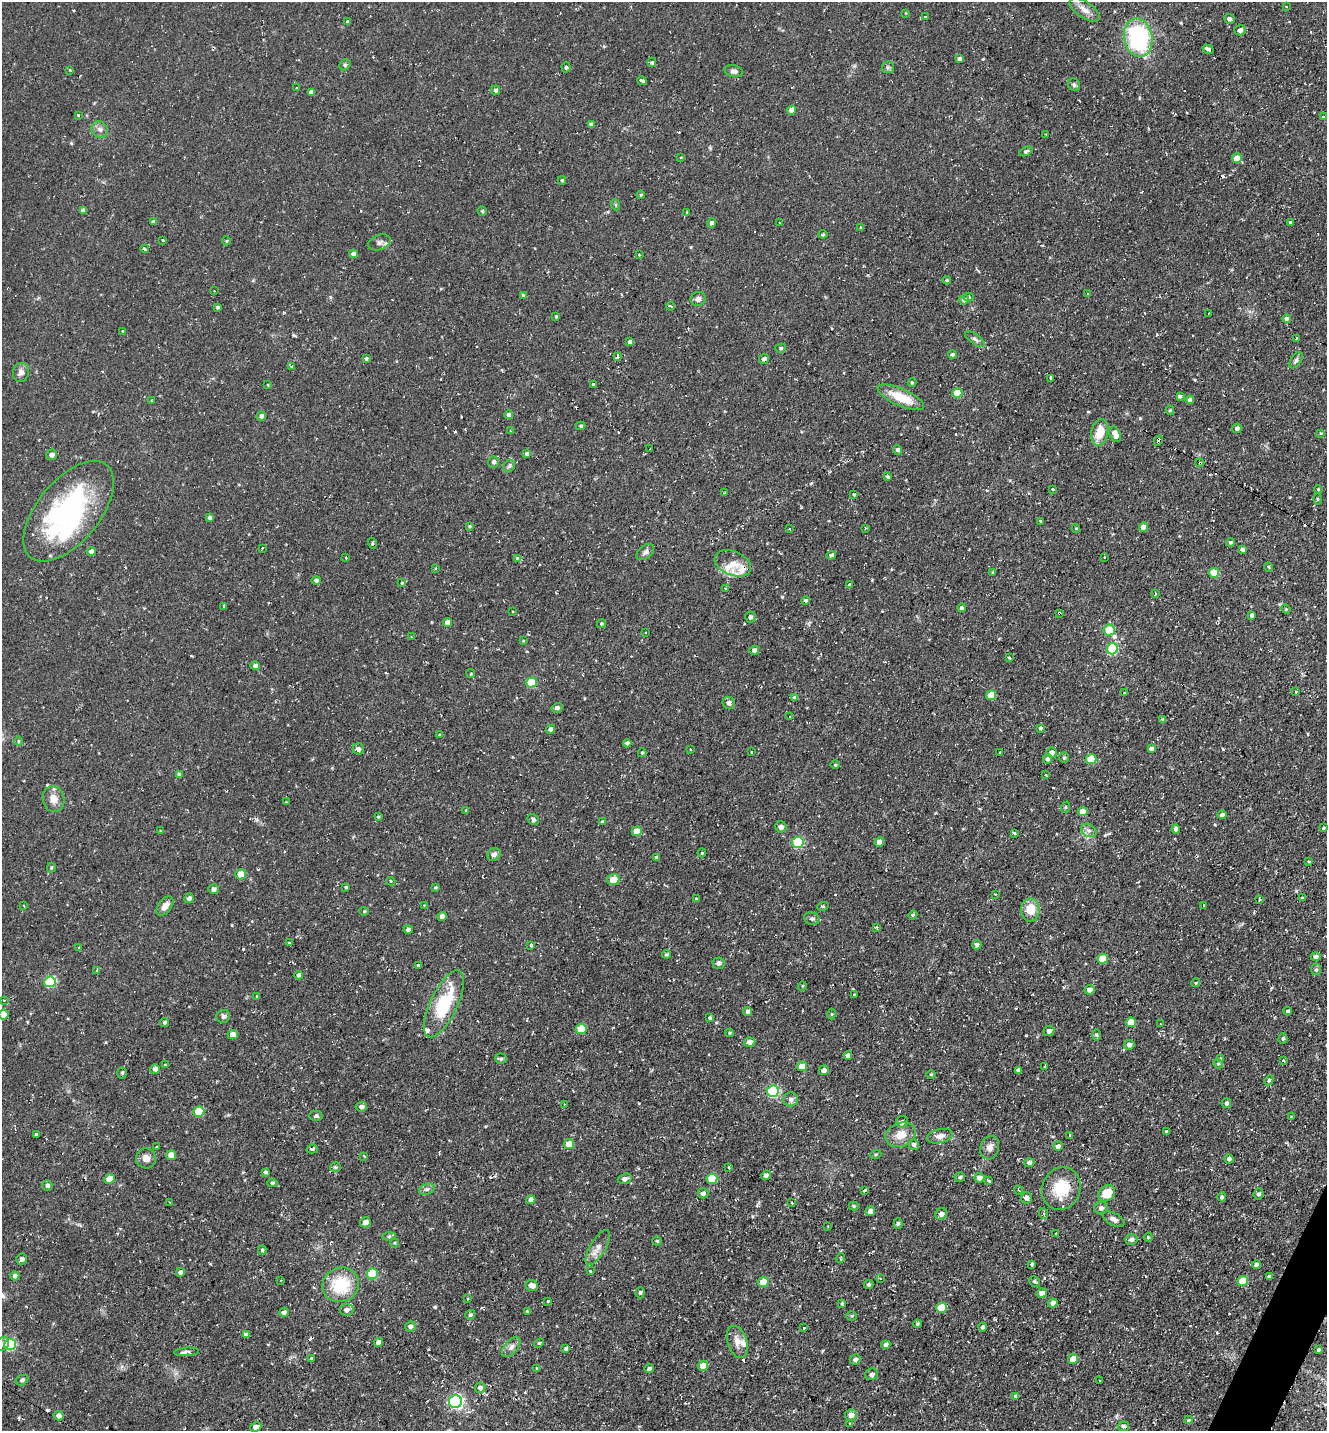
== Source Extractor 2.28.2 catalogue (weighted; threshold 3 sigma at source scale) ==
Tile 6 of 4 x 4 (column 2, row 2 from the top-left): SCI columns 1603-2927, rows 2857-4285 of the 5727 x 5714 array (HDU 1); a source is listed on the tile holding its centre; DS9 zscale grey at full resolution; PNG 1329 x 1433 px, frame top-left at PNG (2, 2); each listed source drawn as its Kron ellipse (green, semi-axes under 4 px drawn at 4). Shown black and unused: <1% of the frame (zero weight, under 2 of 3 exposures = <1% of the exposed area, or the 3 px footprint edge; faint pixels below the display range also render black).
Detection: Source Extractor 2.28.2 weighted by HDU 2 'WHT'; one run over the whole footprint, this tile lists its part. Background 0.0823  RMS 0.0071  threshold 0.0319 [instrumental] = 3 sigma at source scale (4.5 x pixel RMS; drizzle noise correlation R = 1.50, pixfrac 1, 0.05/0.05 arcsec/px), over >= 5 px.
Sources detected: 434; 1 inside a brighter object's white glare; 25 cosmic-ray / hot-pixel residue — neither listed nor drawn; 4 inside a brighter listed object's ellipse — not listed separately; the other 404 listed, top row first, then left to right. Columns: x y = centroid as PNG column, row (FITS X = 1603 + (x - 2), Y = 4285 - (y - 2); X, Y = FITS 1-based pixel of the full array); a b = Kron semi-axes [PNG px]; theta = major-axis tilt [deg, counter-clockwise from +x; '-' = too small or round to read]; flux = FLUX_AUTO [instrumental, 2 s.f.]
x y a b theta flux
1286 7 3 2 - 0.55
1085 10 17 8 -35 5.8
906 13 3 3 - 0.91
925 17 3 2 - 1.7
1229 19 5 5 - 1.7
348 22 4 3 - 0.99
1240 30 5 5 - 2.7
1138 38 19 14 -78 82
1208 49 6 3 -33 7.3
959 59 4 4 - 1.9
652 62 5 4 - 1.1
345 65 6 5 - 1.1
566 67 5 4 - 1.1
888 67 6 5 - 1.4
70 70 3 3 - 1
734 71 9 6 -14 2.2
642 81 5 3 - 2.8
1074 85 6 5 - 1.6
296 88 3 2 - 0.57
496 90 5 4 - 2
311 92 4 4 - 2.2
792 110 4 4 - 4.6
78 115 3 2 - 0.9
1324 117 3 3 - 1.3
591 125 4 4 - 2.6
100 130 9 7 -47 3
1046 134 3 2 - 0.79
1026 151 7 4 25 1.3
681 157 4 2 - 0.49
1237 158 5 5 - 7.8
562 180 4 3 - 1
641 195 4 3 - 0.75
616 205 5 3 - 0.74
83 211 4 4 - 3.9
482 211 4 4 - 1.1
687 212 3 3 - 0.75
153 222 4 3 - 2.3
1290 222 3 3 - 1.7
712 223 4 4 - 2
779 223 3 2 - 0.56
861 228 3 3 - 1.1
823 234 4 4 - 0.8
162 240 3 3 - 1.4
226 241 4 4 - 0.86
379 242 11 7 19 2.8
145 249 4 3 - 2.8
353 254 4 4 - 3.6
639 255 2 2 - 0.63
947 280 4 4 - 1
214 291 2 2 - 0.59
1088 294 3 3 - 0.73
523 295 4 4 - 0.89
969 297 5 4 - 1.1
698 299 7 7 - 2.8
964 300 5 5 - 3.1
671 306 4 3 - 2.1
218 307 4 4 - 1.1
1209 313 2 2 - 0.44
556 316 3 3 - 0.65
1287 319 4 4 - 2.6
123 331 3 3 - 1.1
1296 338 4 3 - 0.61
975 339 11 5 -35 2.2
630 342 4 4 - 2.3
781 348 5 4 - 1.2
952 354 4 4 - 1.2
618 357 3 3 - 11
366 359 4 3 - 3.2
764 359 5 4 - 2.4
1296 360 9 5 56 1.7
292 366 3 3 - 0.92
21 373 10 8 80 3.3
1051 379 3 3 - 1.4
912 382 4 4 - 0.77
593 384 4 3 - 3.3
268 385 4 3 - 0.48
957 393 5 5 - 19
1180 396 3 3 - 4.8
901 397 25 8 -24 18
1190 400 4 4 - 2.8
151 401 2 2 - 0.74
1170 410 5 4 - 1
509 415 4 4 - 2.4
261 416 5 4 - 2.5
581 426 5 3 - 0.95
1237 428 5 4 - 2.2
511 431 4 2 - 0.75
1100 432 13 8 77 13
1321 433 4 3 - 0.62
1115 434 8 5 -65 6.2
1158 440 5 3 - 3.2
650 449 3 3 - 1.1
897 450 4 4 - 1.7
527 453 3 3 - 15
52 455 5 5 - 3.4
494 462 6 5 - 2
1200 463 4 4 - 1.1
509 466 7 5 48 1.4
888 477 3 3 - 2.1
1053 489 3 3 - 2.2
1318 489 4 3 - 0.59
724 493 2 2 - 0.64
854 494 3 3 - 1.2
1318 499 6 3 -89 0.66
69 511 60 31 50 130
210 518 4 4 - 1.6
1041 521 3 2 - 1.6
470 526 4 3 - 0.88
1143 527 5 4 - 5
865 528 3 3 - 0.7
789 529 3 3 - 0.91
1076 529 4 4 - 0.91
1230 542 4 4 - 1.5
372 543 5 3 - 0.77
262 548 3 2 - 1.8
1243 550 4 4 - 2.4
91 551 4 4 - 2.3
645 552 10 6 40 2.3
831 555 5 3 - 3.8
346 558 3 2 - 0.94
1104 558 3 3 - 1.3
518 559 4 4 - 3
733 563 19 12 -22 10
1269 567 5 3 - 0.64
436 568 4 2 - 0.64
993 572 4 4 - 0.78
1214 573 5 5 - 18
316 580 5 4 - 1.9
402 583 4 4 - 0.82
849 585 4 3 - 1.7
725 589 3 3 - 1.2
1155 594 3 2 - 0.67
805 601 4 4 - 1.9
224 606 3 2 - 1.3
961 608 4 4 - 1.5
1286 609 5 4 - 0.86
513 612 2 2 - 0.65
1059 613 3 3 - 1.2
1252 615 4 3 - 2.3
750 617 5 5 - 1.8
448 623 4 4 - 4.5
601 624 4 4 - 0.91
1109 630 6 5 - 21
645 632 3 2 - 0.54
412 637 3 2 - 0.56
523 641 4 3 - 0.62
1112 649 5 5 - 42
754 650 5 4 - 2.3
1009 658 3 3 - 1.3
255 666 5 4 - 2.4
471 674 4 3 - 0.65
531 682 5 5 - 26
1296 692 3 2 - 0.95
1124 693 3 3 - 1.2
991 695 5 5 - 13
795 698 4 4 - 2
728 703 6 6 - 2.9
557 708 5 5 - 2.1
790 716 3 3 - 1.5
1163 720 4 3 - 1.3
1040 728 3 3 - 5.9
550 729 5 4 - 2.3
440 735 3 3 - 0.7
18 741 5 3 - 0.78
627 743 4 4 - 1.6
1151 748 4 4 - 2.7
358 749 6 5 - 2.1
690 749 3 2 - 0.48
752 752 3 2 - 0.81
1052 752 5 5 - 3.1
642 753 4 3 - 0.86
1000 753 3 3 - 1.7
1064 758 5 4 - 0.98
1048 759 5 4 - 2.2
1091 759 5 5 - 21
835 765 5 3 - 0.7
179 774 4 4 - 2.2
1046 775 3 3 - 0.57
54 799 13 11 -80 6.5
286 802 3 3 - 0.46
1066 807 6 3 70 0.77
466 810 4 3 - 0.81
1083 812 5 4 - 7.8
1222 815 4 4 - 2.2
378 817 4 3 - 0.75
533 819 6 5 - 1.4
602 822 4 4 - 0.74
781 827 5 5 - 2.4
1323 828 3 3 - 0.67
1176 829 4 4 - 3
160 830 3 2 - 0.51
1089 830 8 6 -32 2.4
637 831 5 5 - 9.4
1014 833 3 3 - 1.5
798 842 6 5 - 51
879 842 5 4 - 4.4
702 853 4 4 - 0.67
494 854 7 6 - 2.3
656 857 4 4 - 1.6
1309 862 3 2 - 0.72
51 868 5 3 - 0.88
241 874 5 5 - 11
613 880 6 5 - 9.6
391 881 5 4 - 1.1
346 887 3 3 - 0.84
435 887 4 3 - 0.9
214 889 5 5 - 2.2
995 894 3 3 - 0.71
189 898 5 4 - 2.3
696 898 3 3 - 1
1302 898 3 2 - 0.61
1259 899 3 2 - 0.92
424 905 3 2 - 0.67
1204 905 3 2 - 0.9
24 906 3 2 - 0.78
165 906 11 6 53 5.3
823 906 6 3 18 0.79
1030 910 11 9 -88 12
364 911 5 4 - 0.84
913 915 4 3 - 0.85
442 916 5 4 - 3.5
812 919 8 6 -22 1.8
876 927 4 4 - 0.87
408 929 4 4 - 2.3
289 943 4 3 - 7.4
531 945 3 3 - 3.4
977 945 5 4 - 2.3
79 948 3 3 - 1.8
666 954 4 4 - 1.3
1316 957 5 4 - 1.8
1103 959 5 5 - 18
719 963 6 6 - 2.3
418 965 3 3 - 4.2
96 970 3 3 - 1.1
1316 970 5 5 - 1.4
298 975 5 4 - 1.6
50 982 6 5 - 57
1195 983 4 2 - 0.57
802 986 5 3 - 0.68
1089 990 5 4 - 4
854 994 3 2 - 0.55
257 996 3 2 - 0.76
4 1000 3 2 - 0.52
444 1004 36 13 64 40
1288 1011 4 3 - 1.4
748 1012 4 4 - 2.3
832 1014 5 3 - 0.8
3 1015 5 5 - 12
223 1016 7 6 - 1.9
710 1018 3 3 - 3.5
165 1022 5 4 - 1.1
1131 1022 5 5 - 11
1160 1024 3 2 - 0.78
581 1029 5 5 - 22
1049 1031 5 5 - 2
730 1033 4 3 - 0.92
233 1035 5 4 - 5.6
1096 1035 6 4 -90 1.1
1283 1039 5 4 - 0.96
750 1042 5 5 - 2.9
1129 1045 5 4 - 3
848 1055 4 4 - 2.9
1221 1058 4 4 - 0.63
501 1059 6 5 - 1.3
1283 1061 3 3 - 1.1
1218 1064 5 4 - 0.93
165 1065 3 3 - 1.1
802 1066 5 5 - 8.7
1045 1066 3 3 - 3.3
155 1069 5 4 - 3
824 1070 5 4 - 3.2
1018 1070 3 3 - 3
122 1073 5 5 - 1.2
931 1074 5 3 - 0.6
1269 1080 5 4 - 1.3
773 1091 6 5 - 74
791 1099 7 7 - 2.7
1226 1103 5 4 - 1.8
564 1104 3 2 - 0.58
361 1107 5 5 - 2.5
199 1112 5 5 - 21
316 1116 6 5 - 1.4
1291 1117 4 3 - 0.54
902 1122 6 6 - 2.3
1166 1132 3 3 - 1.1
36 1135 3 3 - 11
901 1135 15 11 21 8.7
1070 1135 3 3 - 0.91
940 1136 13 7 13 4.2
569 1144 5 5 - 9.2
914 1144 5 5 - 1.6
1058 1146 5 5 - 2.2
156 1147 3 3 - 0.89
990 1148 12 9 73 4.2
312 1149 5 3 - 1.2
876 1154 5 3 - 0.74
171 1155 5 4 - 9.1
364 1156 3 3 - 1.4
146 1158 10 10 - 4.6
1229 1159 4 4 - 2.2
1029 1163 5 4 - 2.2
335 1167 5 4 - 1
729 1168 3 3 - 1.6
266 1172 4 3 - 1.2
766 1175 5 4 - 2.1
960 1177 5 4 - 1.3
979 1178 5 5 - 3.4
110 1179 5 5 - 8.8
625 1179 7 5 18 2.6
712 1179 5 5 - 26
989 1181 3 3 - 1.4
272 1183 5 4 - 1.4
47 1185 5 5 - 2.3
1061 1188 22 19 68 25
427 1189 8 5 18 1.7
864 1190 4 2 - 1.3
1018 1190 4 3 - 0.66
703 1193 5 5 - 2.1
1107 1193 9 7 45 14
1258 1194 5 5 - 1.9
1222 1197 4 4 - 1.5
1026 1198 6 5 - 3.1
531 1200 4 4 - 4.7
170 1203 3 2 - 0.72
792 1203 2 2 - 0.57
854 1206 5 4 - 0.99
1101 1208 6 6 - 2.5
870 1211 5 4 - 3.7
941 1214 6 5 - 3.3
1044 1214 5 3 - 1.1
1114 1219 12 6 -28 3.1
365 1222 5 5 - 4.4
898 1224 5 4 - 1.4
828 1226 3 2 - 0.51
1056 1233 3 2 - 0.72
389 1236 7 4 1 1.3
1148 1237 4 4 - 0.71
1131 1239 6 5 - 2.7
657 1241 5 4 - 0.84
394 1243 4 4 - 0.68
598 1247 20 7 58 5.7
262 1250 4 4 - 1.1
841 1258 5 3 - 0.65
22 1259 5 5 - 2.3
1032 1264 4 3 - 2
1256 1265 4 4 - 3.1
590 1271 3 3 - 1.5
180 1272 4 4 - 2.1
372 1274 5 5 - 36
15 1276 4 4 - 2.4
1269 1277 4 4 - 2.3
881 1279 3 3 - 0.73
281 1280 2 2 - 0.51
1243 1281 5 5 - 20
763 1282 5 5 - 13
1035 1282 6 5 - 1.2
869 1284 5 4 - 1.1
341 1285 18 17 - 31
532 1286 6 5 - 5.7
640 1293 6 4 87 1.3
1042 1293 5 4 - 4.6
468 1299 3 3 - 0.75
547 1301 3 3 - 1.9
842 1303 4 4 - 0.78
1053 1303 5 4 - 3.9
941 1308 5 5 - 20
347 1310 7 6 - 2.8
284 1312 5 4 - 2.3
527 1312 4 4 - 0.76
470 1315 5 4 - 1.4
852 1316 5 4 - 0.9
917 1324 4 4 - 0.93
410 1326 5 5 - 2.3
982 1327 4 4 - 1.4
804 1328 3 3 - 1.2
246 1335 4 4 - 2.9
378 1342 4 4 - 3.1
737 1342 16 9 -72 5.7
539 1343 5 3 - 0.74
3 1344 7 6 - 2.6
10 1344 6 5 - 65
886 1345 5 4 - 2.6
511 1347 12 6 49 3.1
566 1348 4 4 - 1.3
1318 1350 3 3 - 0.98
186 1352 12 4 4 2.5
311 1358 3 3 - 0.64
855 1359 5 5 - 2
1073 1359 5 4 - 10
703 1366 5 5 - 8.7
537 1368 4 3 - 0.91
649 1368 4 4 - 2.1
872 1374 6 5 - 2.2
22 1380 7 5 27 1.3
1100 1381 3 2 - 0.82
480 1388 5 5 - 2.2
1015 1396 3 3 - 1.8
455 1402 6 6 - 140
851 1415 6 5 - 4.4
59 1416 5 4 - 4
1188 1420 4 3 - 0.7
850 1424 3 2 - 1.2
1123 1426 6 5 - 1.7
256 1427 6 4 26 4.3
Overlapping masked pixels (flux is a lower limit): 6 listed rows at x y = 764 359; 1158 440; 1200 463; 805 601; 1059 613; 59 1416
Isophote crosses this tile's border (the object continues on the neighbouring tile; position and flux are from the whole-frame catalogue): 2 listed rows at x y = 3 1015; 3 1344
Unlisted compact peaks at least as high as the median listed source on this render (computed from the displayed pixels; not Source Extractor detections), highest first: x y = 435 1307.